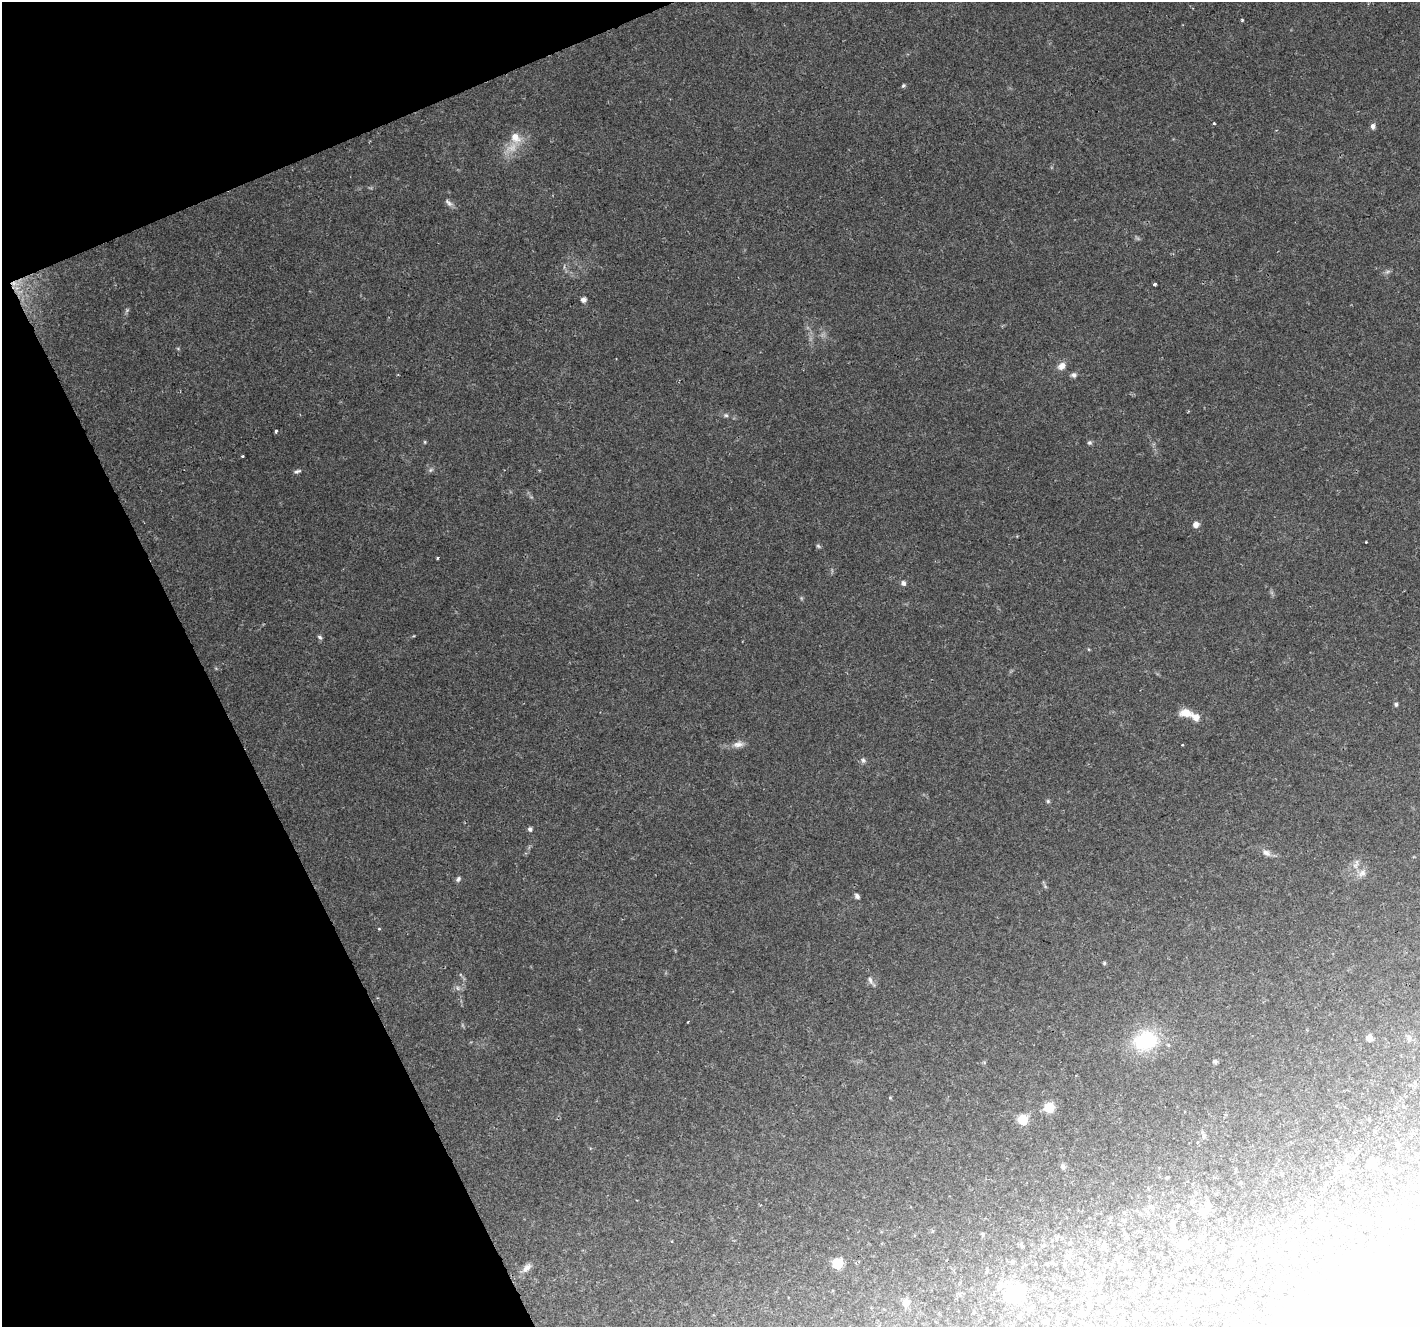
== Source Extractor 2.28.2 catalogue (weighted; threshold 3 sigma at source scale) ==
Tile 5 of 4 x 4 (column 1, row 2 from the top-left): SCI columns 8-1425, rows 2746-4070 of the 5681 x 5542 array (HDU 1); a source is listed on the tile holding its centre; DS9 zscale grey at full resolution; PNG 1422 x 1329 px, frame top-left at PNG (2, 2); no overlay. Shown black and unused: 20% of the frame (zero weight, under 2 of 3 exposures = <1% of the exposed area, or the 3 px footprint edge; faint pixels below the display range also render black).
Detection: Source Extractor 2.28.2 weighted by HDU 2 'WHT'; one run over the whole footprint, this tile lists its part. Background 0.102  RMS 0.0066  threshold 0.0296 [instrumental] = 3 sigma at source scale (4.5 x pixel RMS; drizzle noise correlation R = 1.50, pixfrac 1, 0.0396/0.0396 arcsec/px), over >= 5 px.
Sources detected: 111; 4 too faint to see at this stretch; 16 inside a brighter object's white glare — not listed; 1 inside a brighter listed object's ellipse — not listed separately; the other 90 listed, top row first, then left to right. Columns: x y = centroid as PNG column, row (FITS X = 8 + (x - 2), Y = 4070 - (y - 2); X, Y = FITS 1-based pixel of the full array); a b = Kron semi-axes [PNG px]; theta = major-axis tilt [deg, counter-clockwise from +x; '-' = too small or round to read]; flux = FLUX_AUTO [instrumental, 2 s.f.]
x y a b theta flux
1242 20 4 3 - 0.79
903 85 6 4 49 1
1214 123 3 3 - 0.84
1373 126 8 6 -87 2.2
515 138 16 11 -54 8.8
448 203 13 6 -42 2.6
1387 272 9 4 19 1.4
1155 284 3 3 - 2.4
583 299 5 5 - 3.3
1061 366 11 8 41 4.7
1074 375 8 7 - 2
726 415 7 5 -5 1.4
276 431 3 3 - 2.7
425 442 5 3 - 0.62
1089 443 6 6 - 1.3
242 456 3 2 - 0.68
431 470 7 5 22 1.4
297 471 9 4 17 1.5
1196 524 7 6 - 3.4
1366 542 3 2 - 0.64
818 546 6 5 - 1.1
437 558 3 3 - 0.79
903 583 6 6 - 2.1
413 636 3 3 - 0.78
320 637 7 5 -44 1.4
1396 704 6 5 - 1.2
1186 713 13 8 -8 9.1
738 744 16 8 7 4.4
1182 745 3 2 - 0.7
863 760 7 6 - 1.7
1048 801 5 5 - 1
530 829 5 4 - 1.8
1266 853 13 7 -32 3.7
1356 864 17 6 71 3.9
1362 873 12 8 41 4
458 879 8 5 62 1.5
857 896 6 5 - 2.1
379 929 5 3 - 0.55
1104 963 5 4 - 0.81
871 981 16 5 -56 2.4
457 988 7 4 -88 1.3
1369 1038 6 6 - 4.6
1409 1038 7 5 79 1.6
1145 1041 27 21 15 42
1215 1061 7 5 69 1.2
1415 1083 6 4 -79 1
890 1097 5 3 - 0.57
1049 1107 7 7 - 17
1023 1119 6 6 - 33
1204 1136 8 6 -90 1.8
1398 1144 6 4 -72 0.85
1371 1163 8 7 - 5.4
1063 1167 8 7 - 1.7
1343 1168 7 6 - 1.9
1391 1170 6 5 - 1.1
1167 1178 5 3 - 0.63
1346 1183 6 3 71 0.66
1152 1207 8 5 -16 1.7
1309 1211 9 6 69 2.4
1124 1212 5 3 - 0.67
1201 1212 10 9 - 4
1362 1217 7 5 69 1.2
1173 1228 8 5 -79 1.7
983 1234 5 3 - 0.82
1283 1235 6 6 - 1.5
1127 1237 6 4 -1 0.92
1202 1238 6 5 - 1.1
1265 1240 6 5 - 2.6
1070 1243 5 3 - 0.72
1021 1244 10 3 -65 0.93
1104 1245 10 4 -69 1.6
1183 1245 12 9 1 5.2
1236 1256 9 3 69 1.1
1118 1258 7 6 - 2.2
837 1263 6 6 - 38
1064 1263 4 3 - 0.84
1129 1265 6 5 - 1.1
527 1268 13 8 44 4
1131 1273 4 4 - 0.69
1000 1286 10 8 48 3.8
1093 1286 7 5 -28 1.5
1141 1289 7 5 17 1.3
1219 1291 6 5 - 2
1015 1294 16 14 28 39
1233 1295 6 5 - 1.2
1390 1295 55 40 29 110
1099 1297 6 5 - 1.3
1043 1299 5 4 - 1
906 1302 8 7 - 4.6
1045 1321 5 4 - 1.3
Unlisted compact peaks at least as high as the median listed source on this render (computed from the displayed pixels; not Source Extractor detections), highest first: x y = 688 1022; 1089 649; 178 349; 1045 886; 531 497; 984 1062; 462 1025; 216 668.